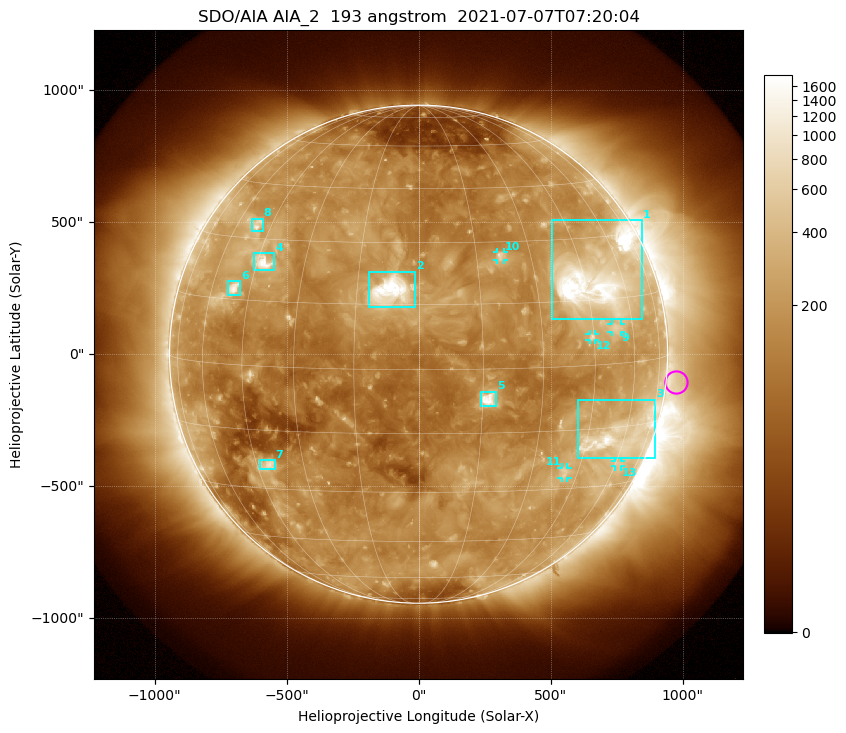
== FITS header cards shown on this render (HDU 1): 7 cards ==
TELESCOP= 'SDO/AIA '           / For AIA: SDO/AIA
INSTRUME= 'AIA_2   '           / For AIA: AIA_ATA1, AIA_ATA2, AIA_ATA3 or AIA_AT
WAVELNTH=                  193 / [angstrom] Wavelength
WAVEUNIT= 'angstrom'           / Wavelength unit: angstrom
DATE-OBS= '2021-07-07T07:20:04.843' / [ISO] Date when observation started; ISO 8
CTYPE1  = 'HPLN-TAN'           / CTYPE1: HPLN
CTYPE2  = 'HPLT-TAN'           / CTYPE2: HPLT

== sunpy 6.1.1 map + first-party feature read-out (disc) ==
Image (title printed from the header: SDO/AIA AIA_2  193 angstrom  2021-07-07T07:20:04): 1024 x 1024 px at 2.4 arcsec/px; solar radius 944 arcsec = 393 px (full disc in frame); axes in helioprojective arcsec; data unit not stated in the header (colour bar unlabelled)
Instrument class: DISC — disc imager (sunpy class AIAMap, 193 A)
Bright regions (active regions / flare kernels): reference = the median radial profile (limb darkening/brightening removed); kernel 9 px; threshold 5 sigma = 324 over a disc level ~158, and >= 1.15x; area >= 12 px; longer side >= 9 px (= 22 arcsec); searched inside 0.97 R_sun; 13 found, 13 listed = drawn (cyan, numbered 1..; 5 of them under ~33 arcsec drawn as corner ticks so the feature stays visible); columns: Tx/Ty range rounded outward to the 5 arcsec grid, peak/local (2 s.f.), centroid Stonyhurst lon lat
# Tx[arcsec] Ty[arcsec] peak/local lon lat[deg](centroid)
1 505..845 130..510 18 +50 +20
2 -190..-10 175..315 20 -7 +18
3 605..900 -395..-170 9.4 +58 -17
4 -625..-545 320..385 10 -43 +24
5 235..295 -200..-140 12 +16 -7
6 -725..-675 225..275 7.5 -51 +18
7 -600..-545 -440..-400 5.3 -41 -24
8 -630..-590 465..515 4.9 -51 +34
9 730..765 85..115 3.5 +53 +8
10 295..325 355..390 5.4 +21 +26
11 540..565 -470..-430 3.4 +40 -26
12 645..670 55..80 4.1 +44 +7
13 745..765 -425..-405 3 +61 -24
Off-limb structures (1.02-1.3 R_sun): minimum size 162 px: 3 found; the strongest spans PA ~220..320 deg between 1.02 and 1.3 R_sun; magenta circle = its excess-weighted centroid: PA ~265 deg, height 1.04 R_sun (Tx ~975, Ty ~-105 arcsec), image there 1.5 x the reference